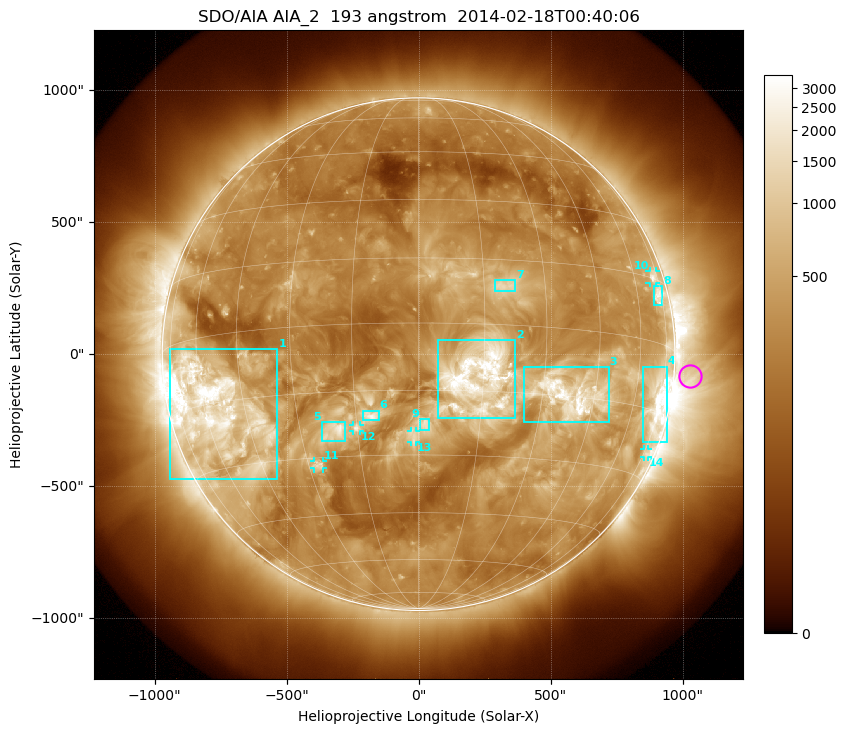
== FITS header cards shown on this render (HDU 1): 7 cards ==
TELESCOP= 'SDO/AIA'
INSTRUME= 'AIA_2'
WAVELNTH=                  193
WAVEUNIT= 'angstrom'
DATE-OBS= '2014-02-18T00:40:06.84'
CTYPE1  = 'HPLN-TAN'
CTYPE2  = 'HPLT-TAN'

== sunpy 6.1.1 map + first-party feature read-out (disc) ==
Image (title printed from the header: SDO/AIA AIA_2  193 angstrom  2014-02-18T00:40:06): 1024 x 1024 px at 2.4 arcsec/px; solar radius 971 arcsec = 405 px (full disc in frame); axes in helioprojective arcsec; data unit not stated in the header (colour bar unlabelled)
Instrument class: DISC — disc imager (sunpy class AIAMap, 193 A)
Bright regions (active regions / flare kernels): reference = the median radial profile (limb darkening/brightening removed); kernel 9 px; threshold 5 sigma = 757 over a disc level ~289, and >= 1.15x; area >= 12 px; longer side >= 10 px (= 24 arcsec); searched inside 0.97 R_sun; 14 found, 14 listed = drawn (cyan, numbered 1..; 5 of them under ~33 arcsec drawn as corner ticks so the feature stays visible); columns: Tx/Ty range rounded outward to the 5 arcsec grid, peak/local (2 s.f.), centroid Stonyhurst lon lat
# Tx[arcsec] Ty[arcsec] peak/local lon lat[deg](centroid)
1 -940..-535 -475..20 16 -56 -16
2 70..365 -240..55 12 +14 -12
3 400..720 -260..-50 15 +38 -15
4 850..940 -330..-45 14 +72 -13
5 -365..-275 -330..-255 5.9 -21 -24
6 -210..-150 -250..-210 4.6 -11 -21
7 285..370 240..280 3.7 +20 +9
8 890..925 185..260 6.2 +72 +11
9 5..40 -285..-245 3.5 +2 -23
10 875..900 270..315 5.5 +71 +15
11 -395..-360 -435..-405 4.8 -27 -32
12 -250..-220 -290..-265 3.9 -15 -23
13 -30..-10 -330..-290 2.9 -1 -26
14 855..870 -390..-360 3.9 +77 -24
Off-limb structures (1.02-1.3 R_sun): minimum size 162 px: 3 found; the strongest spans PA ~225..300 deg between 1.02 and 1.3 R_sun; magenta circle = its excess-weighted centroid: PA ~265 deg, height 1.06 R_sun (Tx ~1030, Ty ~-85 arcsec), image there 3.5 x the reference